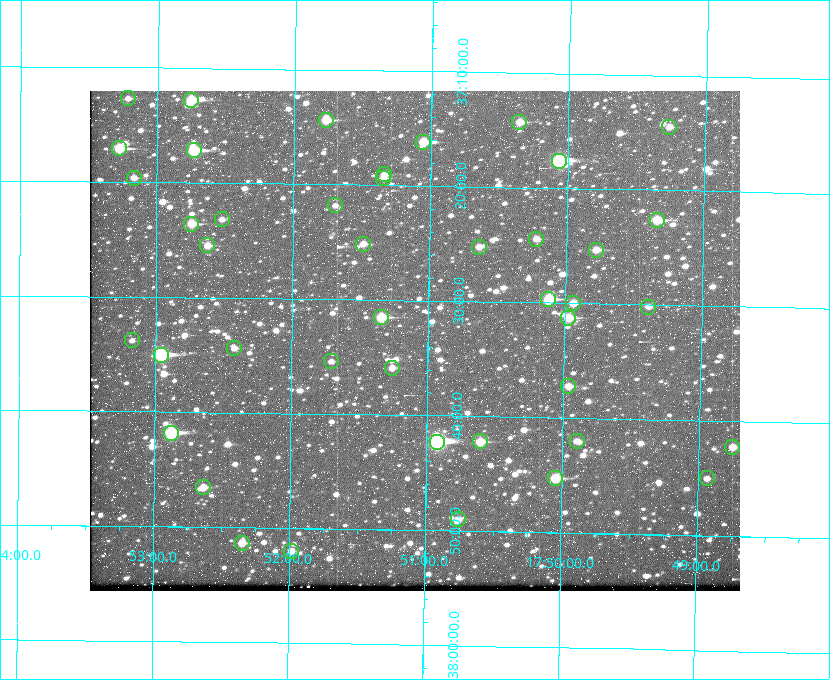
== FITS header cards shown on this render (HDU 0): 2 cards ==
NAXIS1  =                  650
NAXIS2  =                  500

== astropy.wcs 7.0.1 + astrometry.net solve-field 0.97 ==
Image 650 x 500 px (HDU 0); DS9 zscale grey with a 90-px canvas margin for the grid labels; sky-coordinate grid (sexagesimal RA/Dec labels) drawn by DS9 from the SOLVED WCS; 43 Tycho-2 reference stars matched to detected sources circled (green)
Header WCS: none
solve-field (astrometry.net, Tycho-2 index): SOLVED blind (the file carries no WCS)
Solved WCS: RA---TAN-SIP/DEC--TAN-SIP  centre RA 17:51:06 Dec +37:33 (267.77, +37.56 deg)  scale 5.23 arcsec/px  FOV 56.7' x 43.6'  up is +179 deg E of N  parity flipped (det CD > 0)
(file carries no celestial WCS; the grid is the blind solution)
Tycho-2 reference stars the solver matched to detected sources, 43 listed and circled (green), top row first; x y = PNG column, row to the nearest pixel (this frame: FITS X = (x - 90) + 1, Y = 500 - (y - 91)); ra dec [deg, ICRS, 3 dp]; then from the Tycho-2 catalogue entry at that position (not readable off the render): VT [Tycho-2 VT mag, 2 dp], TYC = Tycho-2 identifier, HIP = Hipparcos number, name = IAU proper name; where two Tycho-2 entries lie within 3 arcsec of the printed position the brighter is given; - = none
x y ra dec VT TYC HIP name
128 98 268.304 +37.212 11.98 2620-648-1 - -
191 100 268.189 +37.213 9.71 2620-542-1 - -
326 120 267.943 +37.240 10.39 2620-505-1 - -
519 122 267.589 +37.238 11.09 2619-212-1 - -
669 127 267.316 +37.242 12.03 2619-611-1 - -
423 142 267.764 +37.270 10.17 2620-784-1 - -
119 148 268.319 +37.285 9.88 2620-536-1 - -
194 150 268.183 +37.286 8.98 2620-786-1 87506 -
559 161 267.517 +37.293 8.96 2619-379-1 - -
384 174 267.835 +37.318 11.84 2620-340-1 - -
134 178 268.292 +37.327 11.78 2620-271-1 - -
383 178 267.836 +37.323 11.47 2620-19-1 - -
335 205 267.924 +37.364 11.94 2620-391-1 - -
222 219 268.131 +37.386 12.62 2620-526-1 - -
657 220 267.335 +37.377 10.60 2619-634-1 - -
191 224 268.186 +37.393 10.44 2620-175-1 - -
536 239 267.555 +37.408 11.50 2619-358-1 - -
363 244 267.871 +37.419 11.35 2620-812-1 - -
207 245 268.156 +37.424 11.25 2620-712-1 - -
479 247 267.660 +37.420 11.49 2619-130-1 - -
596 250 267.445 +37.422 11.17 2619-451-1 - -
548 299 267.531 +37.495 10.07 2619-274-1 - -
573 303 267.485 +37.500 11.33 2619-40-1 - -
648 307 267.347 +37.503 12.15 3088-638-1 - -
381 317 267.836 +37.525 9.96 3089-889-1 - -
568 318 267.494 +37.522 10.35 3088-270-1 - -
132 340 268.293 +37.563 12.13 3089-703-1 - -
234 348 268.105 +37.573 11.82 3089-995-1 - -
161 355 268.239 +37.584 8.64 3089-755-1 - -
331 361 267.927 +37.590 11.84 3089-1137-1 - -
392 368 267.815 +37.598 11.54 3089-1081-1 - -
568 386 267.491 +37.621 11.40 3088-1284-1 - -
171 433 268.219 +37.697 8.93 3089-671-1 - -
480 441 267.652 +37.703 11.04 3089-693-1 - -
577 441 267.474 +37.700 11.92 3088-786-1 - -
437 442 267.730 +37.705 8.13 3089-1203-1 87349 -
732 447 267.188 +37.704 11.69 3088-330-1 - -
555 478 267.512 +37.755 10.10 3089-2332-1 - -
707 478 267.234 +37.751 12.40 3088-1142-1 - -
203 487 268.159 +37.775 11.22 3089-2245-1 - -
458 519 267.689 +37.817 11.78 3089-2065-1 - -
242 543 268.087 +37.856 11.54 3089-2086-1 - -
291 551 267.996 +37.867 12.03 3089-2079-1 - -